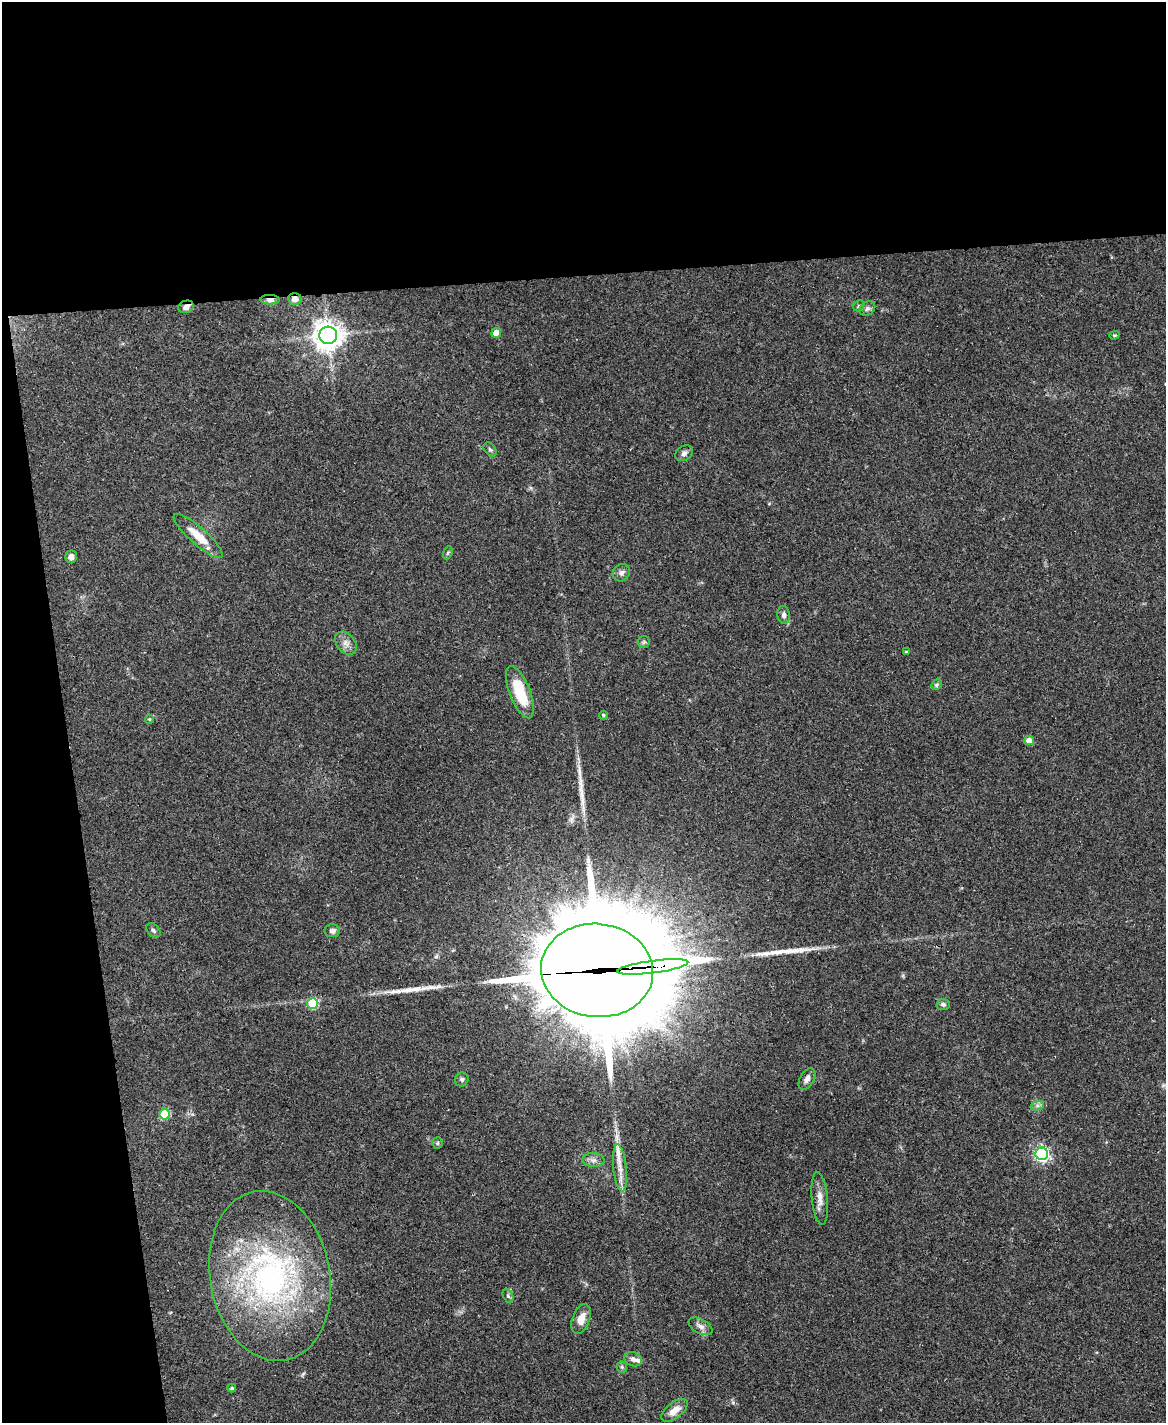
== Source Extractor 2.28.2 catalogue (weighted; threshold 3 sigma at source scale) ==
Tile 1 of 4 x 3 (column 1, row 1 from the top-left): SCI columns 1-1164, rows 3082-4502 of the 4656 x 4633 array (HDU 1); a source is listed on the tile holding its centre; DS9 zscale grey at full resolution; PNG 1168 x 1425 px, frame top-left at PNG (2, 2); each listed source drawn as its Kron ellipse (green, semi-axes under 4 px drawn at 4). Shown black and unused: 25% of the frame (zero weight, under 3 of 4 exposures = <1% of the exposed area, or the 3 px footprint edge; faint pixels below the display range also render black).
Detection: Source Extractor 2.28.2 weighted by HDU 2 'WHT'; one run over the whole footprint, this tile lists its part. Background 0.0738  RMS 0.005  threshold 0.0223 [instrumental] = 3 sigma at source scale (4.5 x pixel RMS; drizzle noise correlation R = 1.50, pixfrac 1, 0.05/0.05 arcsec/px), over >= 5 px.
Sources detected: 52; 3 long thin detections or spike segments (spike, bleed or trail) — neither listed nor drawn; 3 inside a brighter listed object's ellipse — not listed separately; the other 46 listed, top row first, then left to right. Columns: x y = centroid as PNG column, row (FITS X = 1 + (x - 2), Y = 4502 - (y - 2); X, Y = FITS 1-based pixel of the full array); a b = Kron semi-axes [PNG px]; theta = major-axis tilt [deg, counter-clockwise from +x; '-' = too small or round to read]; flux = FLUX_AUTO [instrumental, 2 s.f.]
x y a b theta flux
295 299 7 6 - 2.7
270 300 9 4 -1 2.7
859 306 6 5 - 0.77
186 307 8 6 20 2.5
867 309 8 6 36 1.5
496 333 5 5 - 6.7
328 335 9 9 - 630
1114 335 5 4 - 0.56
490 449 8 5 -49 1
684 453 9 7 36 1.9
198 536 31 8 -41 11
448 553 7 4 69 0.8
71 557 6 5 - 2.8
621 573 9 8 - 2
784 615 9 6 -83 1.8
644 642 6 6 - 0.9
346 643 13 9 -50 3.1
906 652 4 3 - 0.61
937 685 6 4 48 0.82
520 692 28 10 -69 17
603 715 4 4 - 0.72
149 719 4 4 - 0.54
1029 740 5 4 - 4.7
153 931 8 6 -49 1.2
332 931 8 6 -2 2
653 967 36 6 7 440
597 970 56 46 -6 12000
313 1003 5 5 - 31
943 1004 6 5 - 1.3
462 1079 7 6 - 1.2
807 1079 12 7 60 2.5
1037 1106 7 4 19 1.3
165 1114 5 5 - 25
437 1143 5 5 - 0.74
1042 1154 6 6 - 120
593 1160 11 7 -1 2.2
620 1168 23 6 -84 5.8
820 1198 26 8 -84 4.6
270 1276 86 60 -79 140
508 1296 7 5 -64 1
581 1319 16 8 69 5.4
700 1326 13 7 -28 2.4
633 1359 9 7 -17 2.2
622 1367 5 5 - 0.9
232 1388 4 3 - 0.82
674 1410 15 7 38 5.4
Overlapping masked pixels (flux is a lower limit): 5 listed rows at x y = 295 299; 270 300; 186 307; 653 967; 597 970